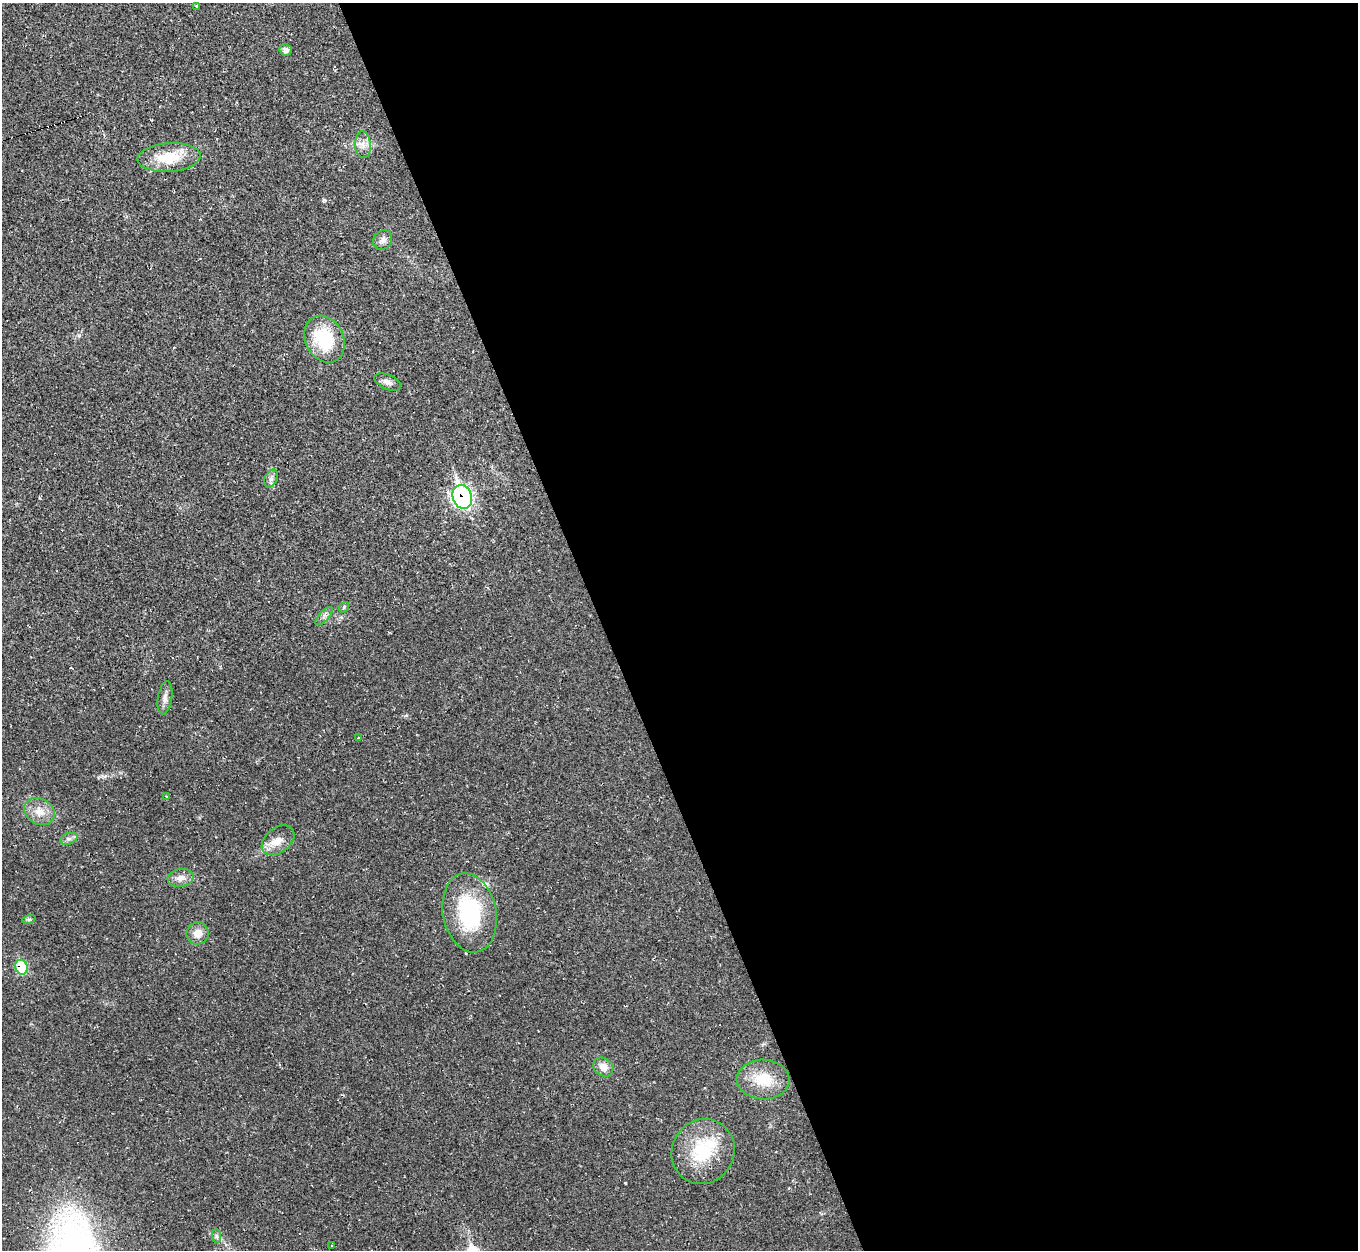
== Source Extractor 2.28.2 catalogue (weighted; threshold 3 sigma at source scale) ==
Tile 8 of 4 x 4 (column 4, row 2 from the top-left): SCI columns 4070-5425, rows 2643-3890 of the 5425 x 5410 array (HDU 1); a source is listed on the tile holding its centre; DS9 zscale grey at full resolution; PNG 1360 x 1252 px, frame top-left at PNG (2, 3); each listed source drawn as its Kron ellipse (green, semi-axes under 4 px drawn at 4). Shown black and unused: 56% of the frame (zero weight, under 2 of 3 exposures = <1% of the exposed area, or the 3 px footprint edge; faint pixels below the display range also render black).
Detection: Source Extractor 2.28.2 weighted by HDU 2 'WHT'; one run over the whole footprint, this tile lists its part. Background 0.0453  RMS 0.0067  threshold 0.03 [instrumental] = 3 sigma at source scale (4.5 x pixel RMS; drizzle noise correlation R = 1.50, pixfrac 1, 0.05/0.05 arcsec/px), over >= 5 px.
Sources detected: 27; all 27 listed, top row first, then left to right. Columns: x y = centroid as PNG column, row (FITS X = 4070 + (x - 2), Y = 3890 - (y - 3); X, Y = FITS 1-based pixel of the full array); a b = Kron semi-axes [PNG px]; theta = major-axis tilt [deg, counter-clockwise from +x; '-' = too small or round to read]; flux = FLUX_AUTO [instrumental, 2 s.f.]
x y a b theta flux
196 6 4 3 - 0.68
286 50 6 5 - 2.8
363 145 13 8 -85 4.6
169 157 31 14 4 22
383 240 10 9 - 3.4
324 339 24 19 -64 36
387 382 14 7 -24 3.2
271 479 9 6 64 2.4
462 497 12 9 -70 160
344 607 6 4 49 0.81
324 616 11 5 47 2.2
165 698 17 7 81 3.8
359 738 3 2 - 0.68
166 797 4 3 - 1
39 812 16 12 -29 8.5
69 839 9 5 19 2.1
278 840 18 12 38 8
181 878 13 8 9 4.7
470 913 40 26 -79 59
29 919 7 4 18 1.2
198 933 11 11 - 6.3
21 967 7 6 - 27
603 1067 10 8 -37 5.9
763 1080 26 20 -2 20
703 1151 33 31 57 39
217 1236 7 4 -89 1.4
332 1245 3 2 - 0.51
Overlapping masked pixels (flux is a lower limit): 2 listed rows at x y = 462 497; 21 967
Unlisted compact peaks at least as high as the median listed source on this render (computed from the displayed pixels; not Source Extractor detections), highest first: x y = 625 1183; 324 200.